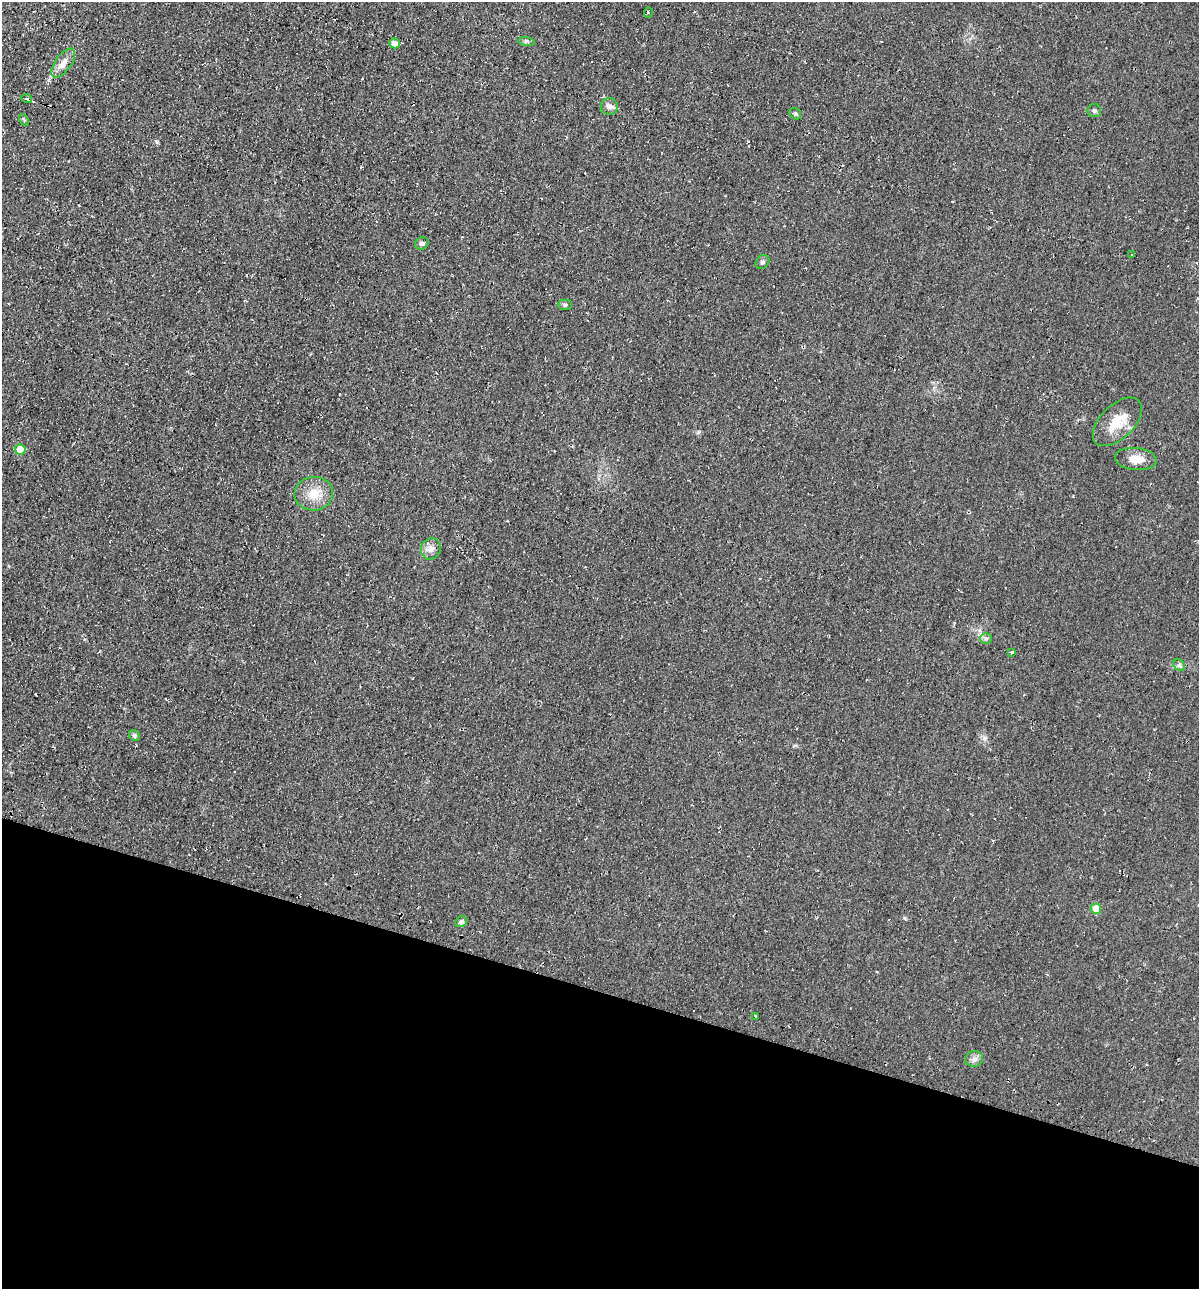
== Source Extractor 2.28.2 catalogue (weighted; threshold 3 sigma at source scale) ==
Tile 15 of 4 x 4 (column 3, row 4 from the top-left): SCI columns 2518-3714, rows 11-1297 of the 5225 x 5189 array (HDU 1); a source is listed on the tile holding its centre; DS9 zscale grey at full resolution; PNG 1201 x 1291 px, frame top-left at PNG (2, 2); each listed source drawn as its Kron ellipse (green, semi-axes under 4 px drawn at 4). Shown black and unused: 23% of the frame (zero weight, under 2 of 3 exposures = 1% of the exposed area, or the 3 px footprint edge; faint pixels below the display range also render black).
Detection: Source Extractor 2.28.2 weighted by HDU 2 'WHT'; one run over the whole footprint, this tile lists its part. Background 0.0842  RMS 0.014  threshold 0.0626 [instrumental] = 3 sigma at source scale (4.5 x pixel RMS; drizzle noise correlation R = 1.50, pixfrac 1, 0.05/0.05 arcsec/px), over >= 5 px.
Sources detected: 26; all 26 listed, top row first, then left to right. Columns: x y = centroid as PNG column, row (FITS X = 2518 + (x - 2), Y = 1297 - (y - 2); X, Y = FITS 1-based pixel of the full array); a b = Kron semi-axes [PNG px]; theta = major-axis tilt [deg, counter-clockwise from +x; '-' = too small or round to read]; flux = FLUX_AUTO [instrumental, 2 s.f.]
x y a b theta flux
648 12 5 3 - 1.7
526 42 8 4 -8 2.7
395 43 5 5 - 12
63 63 17 8 54 12
27 99 5 3 - 1.5
609 106 8 8 - 6.1
1094 111 6 6 - 3.2
795 114 6 5 - 2.4
24 120 6 4 -58 1.9
422 243 7 6 - 3.3
1131 255 3 2 - 1.2
762 262 8 6 48 3.2
565 305 7 5 0 2.8
1117 422 30 16 45 32
20 449 5 5 - 20
1136 459 21 11 -6 17
314 494 19 17 5 25
431 549 11 9 68 8.2
986 639 6 5 - 2.6
1011 652 3 3 - 4.6
1179 665 7 5 -45 2.9
134 735 6 4 -43 2.2
1096 909 5 5 - 29
461 922 6 5 - 3.5
756 1016 3 3 - 2.9
974 1059 9 8 - 5.5